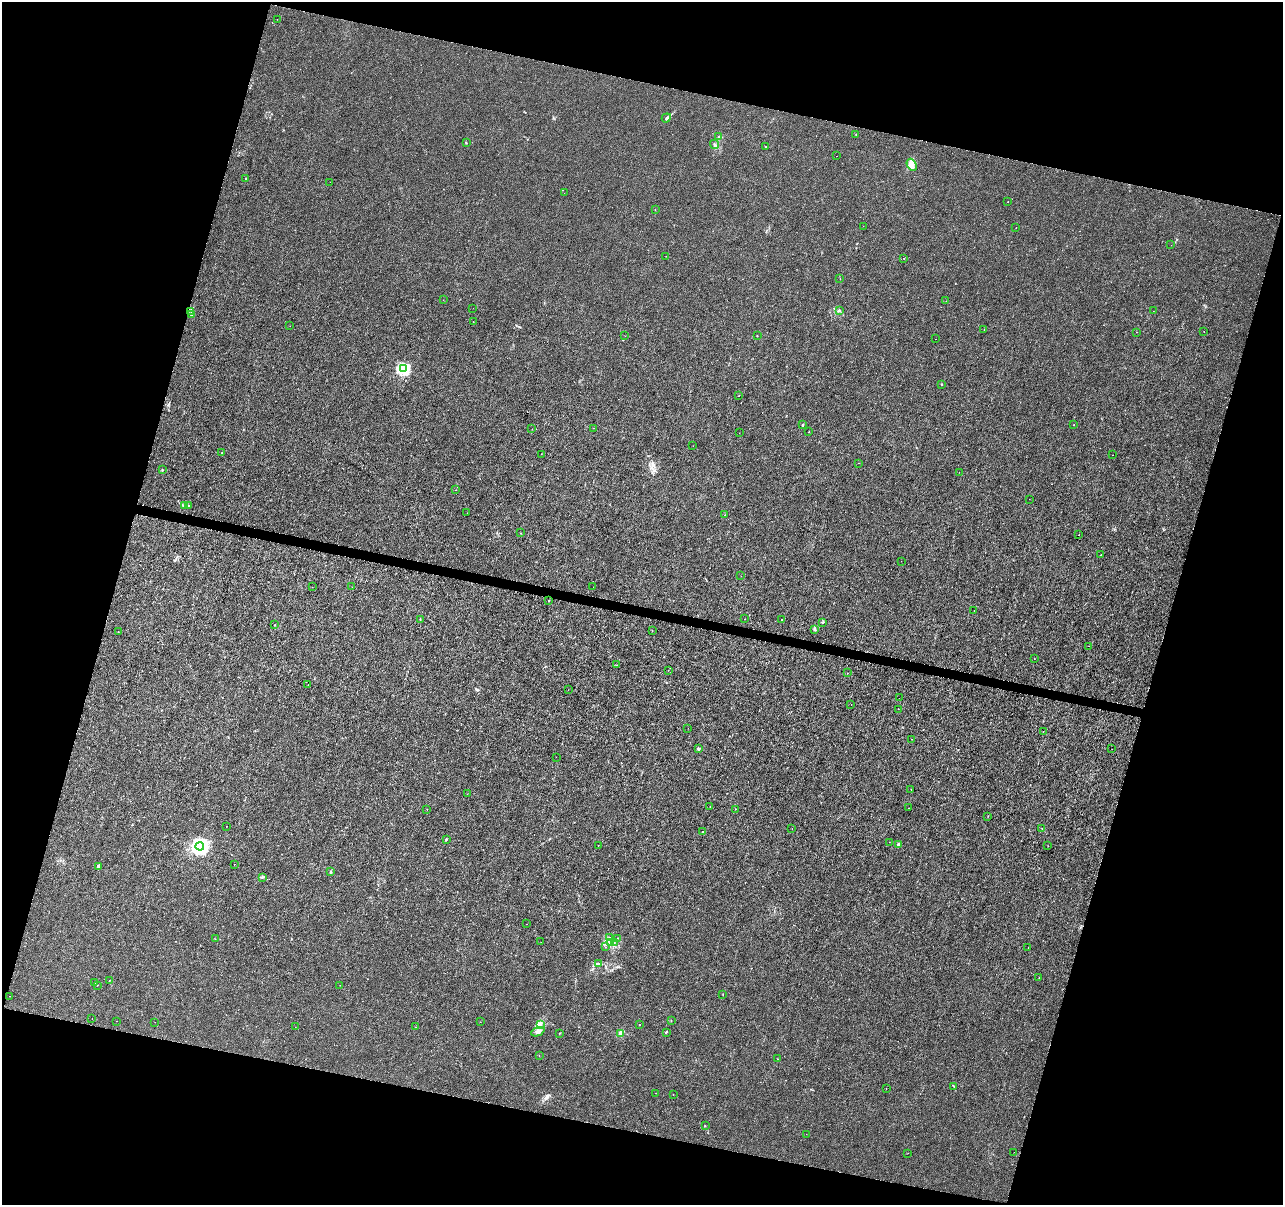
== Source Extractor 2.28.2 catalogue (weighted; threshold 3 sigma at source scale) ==
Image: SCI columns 8-5130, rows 284-5092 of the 5130 x 5314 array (HDU 1 of 3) = the unmasked area's bounding box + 8 px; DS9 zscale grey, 4 x 4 block average (1 PNG px = mean of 4 x 4 image px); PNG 1285 x 1207 px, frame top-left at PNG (2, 2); each listed source drawn as its Kron ellipse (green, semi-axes under 4 px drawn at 4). Shown black and unused: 32% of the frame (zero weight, under 3 of 6 exposures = <1% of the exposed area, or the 3 px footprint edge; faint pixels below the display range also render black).
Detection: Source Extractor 2.28.2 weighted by HDU 2 'WHT'. Background -1.39e-04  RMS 0.0012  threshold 0.0051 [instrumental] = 3 sigma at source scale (4.09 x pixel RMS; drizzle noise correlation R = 1.36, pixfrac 0.8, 0.0396/0.0396 arcsec/px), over >= 5 px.
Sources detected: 158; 2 cosmic-ray / hot-pixel residue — neither listed nor drawn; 1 coinciding with a brighter row at this scale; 3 inside a brighter listed object's ellipse — not listed separately; the other 152 listed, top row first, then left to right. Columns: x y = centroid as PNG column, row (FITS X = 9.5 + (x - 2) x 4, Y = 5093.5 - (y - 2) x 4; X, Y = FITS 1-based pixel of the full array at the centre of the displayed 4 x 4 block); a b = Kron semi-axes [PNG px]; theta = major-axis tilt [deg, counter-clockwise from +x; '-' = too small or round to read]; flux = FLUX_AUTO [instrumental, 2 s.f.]
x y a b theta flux
277 19 2 2 - 0.17
666 118 5 3 - 1.3
856 134 2 2 - 0.28
718 137 3 2 - 0.59
466 143 2 2 - 0.45
714 145 5 2 - 1.1
765 147 2 2 - 0.28
837 156 2 2 - 0.099
912 165 6 4 -62 3
246 178 2 2 - 0.26
330 182 2 2 - 0.1
564 193 2 2 - 0.17
1008 201 2 2 - 0.19
655 210 3 2 - 0.16
863 226 2 2 - 0.08
1016 228 2 2 - 0.21
1171 245 2 2 - 0.087
666 256 2 2 - 0.1
904 258 2 2 - 0.51
840 279 2 2 - 0.15
443 300 2 2 - 0.086
946 301 2 2 - 0.1
473 308 2 2 - 0.075
839 310 3 2 - 0.65
191 311 3 2 - 0.45
1153 311 2 2 - 0.094
191 314 3 3 - 0.79
473 321 2 2 - 0.11
290 326 2 2 - 0.14
984 329 2 2 - 0.11
1204 331 2 2 - 0.24
1137 332 2 2 - 0.13
625 336 2 2 - 0.11
757 336 2 2 - 0.26
936 339 2 2 - 0.1
403 369 2 2 - 77
941 384 2 2 - 0.97
739 396 2 2 - 0.13
802 425 4 2 - 0.61
1073 425 2 2 - 0.15
593 428 2 2 - 0.13
532 429 2 2 - 0.11
808 432 2 2 - 0.17
739 433 2 2 - 0.12
693 446 2 2 - 0.11
221 453 2 2 - 0.19
541 454 2 2 - 0.13
1113 455 2 2 - 0.29
858 463 2 2 - 0.18
162 470 2 2 - 0.52
959 472 2 2 - 0.2
456 490 2 2 - 0.11
1029 499 2 2 - 0.12
185 506 3 2 - 0.8
188 506 3 2 - 0.61
467 513 2 2 - 0.11
724 515 2 2 - 0.17
520 533 2 2 - 0.13
1079 535 2 2 - 0.6
1101 555 2 2 - 0.37
901 561 2 2 - 0.087
741 576 2 2 - 0.11
312 587 2 2 - 0.094
352 587 2 2 - 0.12
593 587 2 2 - 0.075
549 601 2 2 - 0.29
974 610 2 2 - 0.39
420 619 2 2 - 0.17
745 619 2 2 - 0.13
781 620 2 2 - 0.27
823 622 2 2 - 0.73
275 625 2 2 - 0.24
815 629 3 3 - 0.74
652 630 2 2 - 0.12
118 631 2 2 - 0.15
1089 646 2 2 - 0.092
1034 659 2 2 - 0.15
616 665 2 2 - 0.11
668 670 2 2 - 0.24
847 673 2 2 - 0.16
308 685 2 2 - 0.26
568 690 2 2 - 0.11
899 698 2 2 - 0.17
851 704 2 2 - 0.38
898 709 2 2 - 0.22
688 728 2 2 - 0.085
1043 731 2 2 - 0.16
912 739 2 2 - 0.11
698 749 2 2 - 4.4
1112 749 2 2 - 0.14
556 757 2 2 - 0.087
911 789 2 2 - 0.22
467 794 2 2 - 0.11
710 806 2 2 - 0.17
909 808 2 2 - 0.16
427 809 2 2 - 0.62
736 809 2 2 - 0.18
988 816 2 2 - 0.24
227 826 2 2 - 0.25
1042 828 2 2 - 0.21
792 829 2 2 - 0.1
702 832 2 2 - 0.4
446 839 2 2 - 0.8
889 842 2 2 - 0.099
598 845 2 2 - 0.16
898 845 4 3 - 1.4
200 846 4 4 - 270
1048 846 2 2 - 0.15
234 864 2 2 - 0.17
98 867 3 3 - 0.97
331 871 3 2 - 0.61
262 877 3 2 - 0.57
526 924 2 2 - 0.1
609 938 2 2 - 0.37
618 938 2 2 - 0.29
215 939 2 2 - 0.13
541 942 2 2 - 0.12
610 943 3 2 - 0.61
614 943 2 2 - 0.48
605 947 2 2 - 0.12
1028 947 2 2 - 0.13
598 964 4 2 - 0.98
1039 978 2 2 - 0.16
110 980 2 2 - 0.63
94 983 2 2 - 0.2
97 985 2 2 - 0.72
340 985 2 2 - 0.16
723 994 2 2 - 0.24
10 996 2 2 - 0.2
92 1018 2 2 - 0.15
116 1021 2 2 - 0.13
671 1021 2 2 - 0.21
155 1022 2 2 - 0.12
480 1022 2 2 - 0.1
540 1025 4 3 - 1.5
639 1025 2 2 - 0.44
295 1027 2 2 - 0.091
415 1027 2 2 - 0.15
538 1032 7 3 23 2.3
666 1032 3 2 - 0.58
560 1033 2 2 - 0.19
621 1033 2 2 - 12
539 1056 2 2 - 0.12
777 1059 2 2 - 0.19
953 1086 2 2 - 0.32
886 1088 2 2 - 0.28
656 1093 2 2 - 0.25
673 1094 2 2 - 0.3
705 1126 2 2 - 0.24
806 1134 2 2 - 0.13
1014 1152 2 2 - 0.089
908 1153 2 2 - 0.27
Diffuse or blended objects may show on this block-average render without a row.